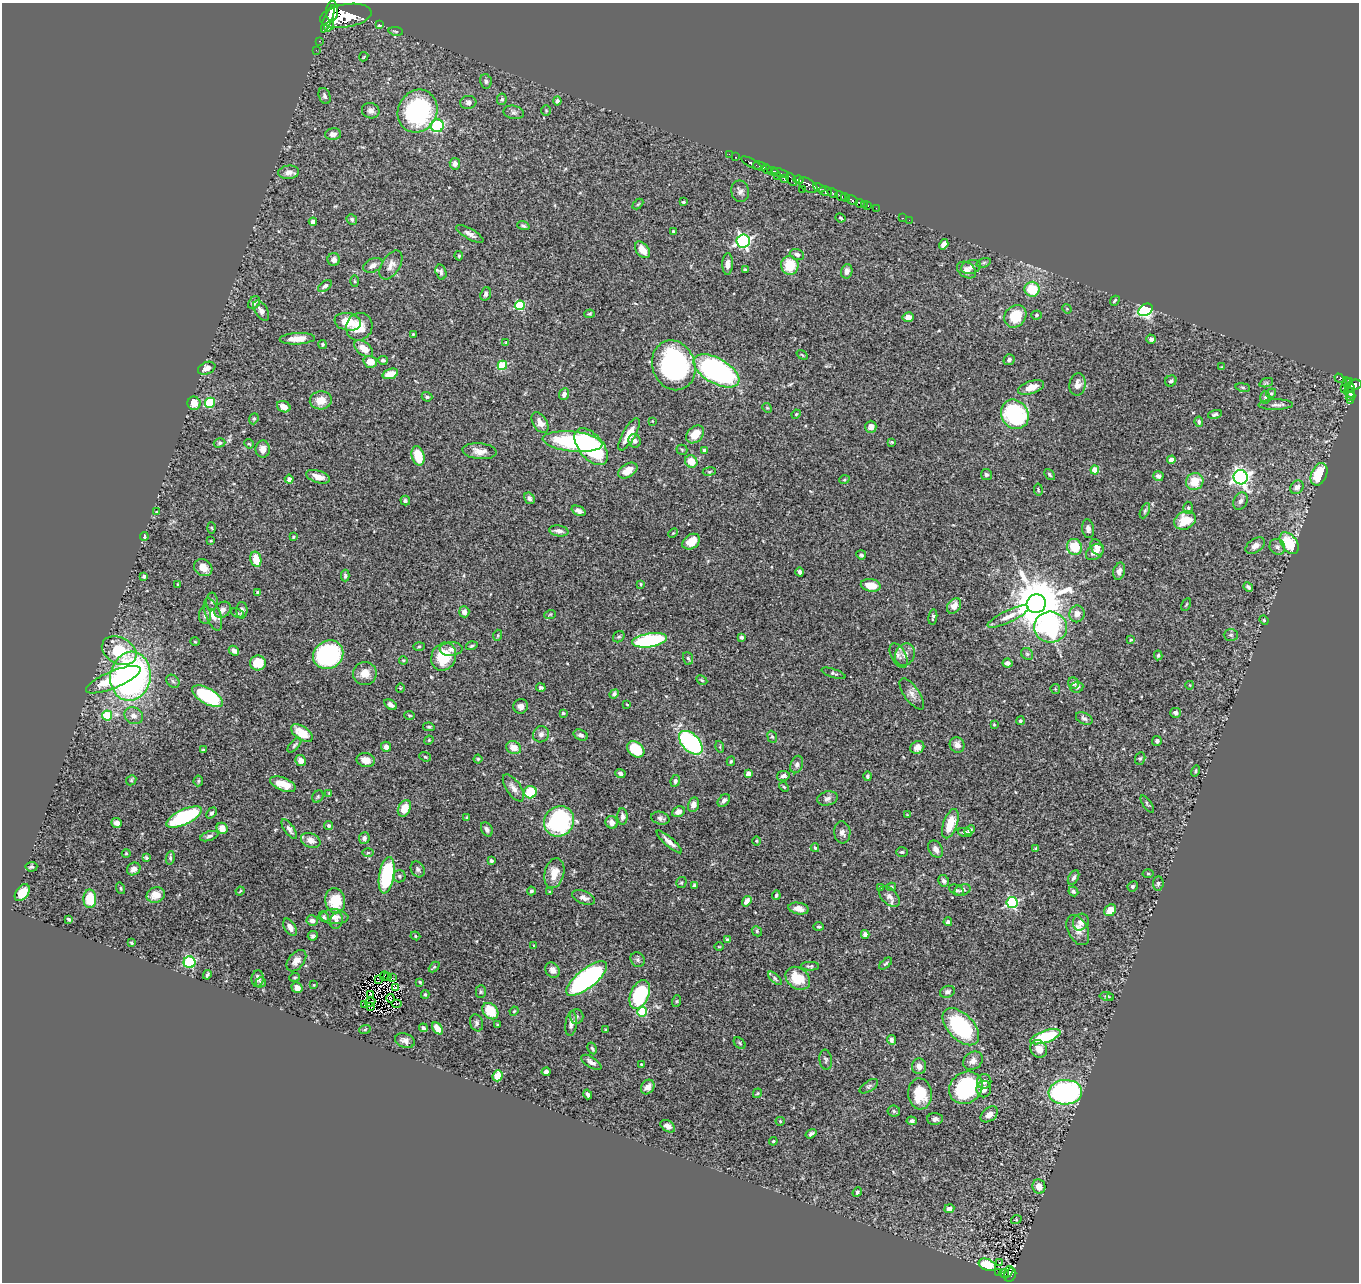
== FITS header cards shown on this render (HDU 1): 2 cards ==
NAXIS1  =                 1357
NAXIS2  =                 1280

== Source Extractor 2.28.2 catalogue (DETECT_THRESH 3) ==
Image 1357 x 1280 px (HDU 1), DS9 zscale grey, 1 PNG px = 1 image px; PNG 1361 x 1284 px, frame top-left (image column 1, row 1280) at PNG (2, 3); each listed source drawn as its Kron ellipse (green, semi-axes under 4 px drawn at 4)
Background 0.851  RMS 0.022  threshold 0.0658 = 3 sigma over >= 5 px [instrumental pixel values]
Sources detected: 477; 2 with non-positive FLUX_AUTO (blend fragments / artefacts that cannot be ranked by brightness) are neither listed nor drawn; the other 475 listed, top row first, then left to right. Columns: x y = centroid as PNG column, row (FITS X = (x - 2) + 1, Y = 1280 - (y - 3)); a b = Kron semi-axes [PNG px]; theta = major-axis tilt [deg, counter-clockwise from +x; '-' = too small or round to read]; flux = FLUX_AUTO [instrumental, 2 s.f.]
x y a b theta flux
332 11 10 6 87 2400
346 16 26 11 9 8700
328 19 15 4 69 2000
379 24 4 3 - 16
329 26 6 4 50 430
396 31 7 3 -8 1.9
319 41 2 2 - 7.6
316 50 2 2 - 6.2
364 57 5 3 - 1.3
486 81 7 6 - 4.1
325 96 8 5 -70 4.1
502 99 6 4 82 3.1
557 101 4 4 - 3.8
468 102 8 6 9 4.6
371 111 9 7 -20 6.1
418 111 22 19 63 180
546 111 5 4 - 1.8
514 112 10 6 -13 4.7
437 126 6 6 - 110
333 134 8 6 3 7.6
729 154 2 2 - 11
735 157 2 2 - 18
751 163 11 3 -27 150
455 164 6 5 - 5.5
760 166 7 3 -15 290
767 169 5 3 - 190
773 171 6 3 -22 760
289 172 10 6 4 8.3
780 173 9 4 -19 250
777 176 4 3 - 100
784 178 4 3 - 120
791 179 7 3 -58 230
799 180 5 3 - 65
808 185 10 6 -32 680
819 188 6 3 -24 640
802 189 2 2 - 11
740 191 11 8 -79 6.1
825 191 6 5 - 1000
833 193 6 3 -36 430
840 196 5 3 - 620
845 197 4 3 - 340
852 200 6 3 -28 150
683 202 3 3 - 1.6
860 203 4 3 - 130
638 204 6 3 44 1.6
865 204 3 2 - 19
868 205 3 2 - 38
876 208 2 2 - 12
840 218 5 3 - 1.4
903 218 2 2 - 7.3
352 219 5 5 - 3.4
909 220 2 2 - 8.6
313 222 4 4 - 5.7
523 226 6 4 -19 2.4
673 231 3 2 - 1.5
470 234 15 5 -30 7.4
743 241 7 6 - 290
944 244 5 4 - 8.4
642 250 9 6 -53 15
797 254 7 5 -20 4.7
459 256 5 4 - 2
334 260 6 6 - 5
984 263 7 4 19 2.7
728 264 11 5 89 6.7
373 265 10 6 27 8.8
391 265 16 9 58 10
790 265 9 8 - 39
971 267 10 6 16 7
745 269 4 3 - 1.4
967 270 10 7 -32 6.7
847 271 7 5 76 6.2
441 272 8 5 -74 3.3
355 281 5 3 - 1.6
325 286 8 4 38 3.7
1032 289 7 7 - 38
486 294 7 5 68 3.7
1115 301 5 3 - 2.1
254 303 7 5 49 3.5
520 305 5 5 - 86
1067 309 5 4 - 1.4
1146 310 8 5 34 320
261 311 11 6 -57 7.2
589 314 5 4 - 1.7
1036 315 5 4 - 2.4
1015 316 12 10 47 48
908 317 5 5 - 10
348 322 13 8 -10 32
359 327 14 13 - 26
413 334 3 3 - 1.3
297 339 17 5 3 20
1151 339 5 4 - 5
506 343 3 3 - 1.3
323 344 4 4 - 1.7
364 349 11 6 -37 18
802 355 6 3 -37 1.4
383 360 5 4 - 3.1
1009 360 6 5 - 4.3
370 362 7 6 - 20
502 365 5 4 - 68
674 365 25 21 -70 260
1222 367 4 3 - 1.1
207 368 9 6 23 8.7
716 371 25 12 -29 380
390 374 8 5 18 17
1339 378 5 4 - 120
1171 381 6 5 - 4.2
1350 381 4 3 - 150
1266 383 7 4 18 2.3
1347 383 5 3 - 140
1077 384 11 8 80 9.5
1355 385 7 5 8 530
1031 387 13 6 18 17
1243 387 7 3 -9 2
1350 388 4 3 - 220
1344 389 4 3 - 31
1350 392 6 5 - 300
1271 393 5 4 - 2
564 394 6 5 - 5.5
427 397 5 4 - 3.2
1265 397 6 5 - 2.4
1350 397 5 3 - 45
321 400 11 9 4 19
1350 401 3 2 - 19
194 403 7 6 - 16
210 403 5 5 - 89
1276 405 17 5 1 6.1
284 407 7 5 -25 13
767 408 5 4 - 1.6
796 414 4 4 - 1.5
1015 414 15 13 -58 160
1215 414 7 4 17 3
254 419 6 4 68 2.1
652 421 3 2 - 1
1199 422 5 3 - 2.5
540 423 11 7 -58 11
871 427 6 5 - 6.1
629 434 18 6 60 25
695 434 10 7 47 24
635 441 7 6 - 5
572 442 30 10 -6 170
892 442 3 2 - 1.4
219 443 6 4 17 2.3
249 444 5 4 - 1.8
591 447 21 12 -51 170
263 449 8 7 - 9.6
682 450 5 5 - 2.1
704 450 4 3 - 7
480 451 17 8 -5 13
418 456 10 6 -75 33
1171 460 4 4 - 7.6
691 461 6 6 - 20
1095 470 4 4 - 33
628 471 10 6 33 19
709 471 6 3 9 1.6
986 474 5 5 - 2.9
1049 474 6 4 -49 3
1319 474 12 7 66 56
1158 476 5 4 - 4
318 477 12 6 -17 12
1241 477 7 7 - 530
289 479 4 4 - 6.5
844 480 5 3 - 1.4
1195 481 9 8 - 30
1297 487 7 6 - 5.9
1038 490 6 3 -81 1.6
529 498 6 4 -58 3.5
405 501 5 5 - 2.5
1240 501 9 7 62 6.1
1188 508 6 5 - 2.4
579 511 7 4 -22 5.3
1145 511 8 4 65 2.6
156 512 3 2 - 0.83
1185 520 11 8 27 35
212 528 5 3 - 1.7
1088 529 9 6 -81 5.5
559 531 9 5 -10 7.5
673 533 5 3 - 1.4
144 537 4 3 - 2.7
293 537 4 3 - 1.6
211 541 4 3 - 1.3
691 542 9 7 35 19
1289 543 12 7 -53 60
1255 546 11 6 35 8.3
1074 547 8 7 - 35
1097 547 8 5 -60 7.5
1277 547 8 7 - 5.7
1095 552 10 7 37 9.1
861 555 5 4 - 3.4
256 559 8 5 -76 23
203 568 10 8 -36 14
1119 571 9 5 74 7
800 572 4 3 - 4.3
144 576 4 3 - 2.5
345 576 6 4 -89 2.3
177 584 3 2 - 0.97
641 584 3 3 - 1.3
871 585 10 6 -10 21
1248 587 5 4 - 4
258 592 3 3 - 2.1
212 601 9 5 90 3.6
1036 604 10 9 - 8800
1186 605 7 3 63 1.7
954 606 8 6 53 12
222 610 9 7 40 7.2
242 610 8 5 89 5.3
464 612 5 5 - 6.2
237 613 7 3 -23 1.9
213 614 17 7 -69 15
1077 614 8 7 - 9
205 615 9 6 -90 4.6
550 615 6 3 20 1.8
1008 616 22 6 25 15
933 617 8 3 81 2.7
1264 620 4 4 - 1.4
1050 627 16 15 - 190
498 635 5 3 - 1.4
1231 635 7 6 - 2.6
619 637 6 5 - 2.4
742 637 4 3 - 2.8
649 640 18 6 9 170
1131 640 4 3 - 1.7
195 642 4 3 - 1.3
472 646 6 3 18 2.1
419 647 6 4 2 1.9
451 649 11 7 4 7
119 651 18 13 -28 61
234 651 5 4 - 7
1027 654 6 5 - 2.6
328 655 16 13 31 200
905 655 11 9 63 9
1158 655 5 4 - 2.2
899 656 13 7 -62 6.7
444 657 14 12 66 48
688 658 6 5 - 3
403 660 4 3 - 1.3
258 663 8 7 - 34
1007 663 5 4 - 6.5
365 673 12 11 - 17
834 673 12 4 -18 3
130 676 25 20 80 500
113 680 29 8 23 49
702 680 6 4 -27 2
173 681 7 5 -45 3.1
1073 683 6 5 - 3.9
1190 685 4 3 - 0.99
1077 687 6 5 - 4.5
400 688 4 4 - 1.5
541 688 5 3 - 2.7
1055 689 5 4 - 1.6
614 694 5 4 - 3
912 694 18 7 -54 9.4
208 696 17 7 -30 130
627 704 4 2 - 1
390 705 7 4 -33 5.6
521 706 7 7 - 7.1
563 713 4 3 - 2.2
1176 713 5 5 - 4
107 715 5 5 - 59
409 715 5 3 - 1.3
134 716 9 8 - 8.7
1084 718 9 5 -27 4.5
1020 721 4 4 - 2.4
994 724 3 3 - 1.3
429 727 6 4 -12 2
302 733 12 6 -34 25
541 734 8 7 - 6.4
581 735 7 5 -26 4.3
772 737 6 4 -67 2
429 740 5 4 - 1.4
1157 741 5 5 - 3.1
691 743 14 8 -45 200
294 745 9 4 49 2.9
957 745 8 7 - 9.6
386 747 5 5 - 7.6
720 747 6 4 -73 1.7
917 747 7 6 - 8.1
514 748 7 6 - 15
636 749 9 7 -36 58
203 750 4 3 - 1.9
425 757 6 4 -22 2.1
1140 758 6 5 - 2.1
478 759 4 4 - 2
366 760 9 7 -11 10
301 761 5 5 - 11
731 761 5 3 - 1.7
797 765 9 6 72 4.9
1196 771 6 4 57 2.1
620 773 5 4 - 4.4
748 774 4 4 - 18
783 776 6 5 - 4.3
867 776 5 4 - 2.2
131 780 5 4 - 1.8
198 781 5 5 - 2.2
675 781 6 4 81 3.4
283 784 13 6 -21 27
784 787 5 3 - 1.8
513 788 15 7 -56 9.7
530 792 6 6 - 53
329 793 4 3 - 1
318 796 6 5 - 2.1
827 798 10 7 14 5.5
724 800 7 5 48 5.4
1147 804 10 4 -55 2.2
693 805 7 5 76 8.3
404 808 9 6 63 24
678 812 6 5 - 8.5
212 813 6 4 49 2.9
907 815 3 3 - 1.1
622 816 8 5 90 4.5
184 817 19 7 25 140
467 817 4 3 - 1.5
660 818 9 6 -16 5.1
559 821 16 14 47 170
612 822 6 6 - 8.9
117 823 5 4 - 6.3
950 824 15 7 71 34
329 826 4 4 - 2.7
222 828 6 5 - 14
289 829 11 5 -55 5.2
487 829 7 5 -61 4.3
969 830 6 4 45 3.7
842 832 11 8 -84 6.9
965 832 7 4 -12 3.1
209 836 9 4 18 3.6
364 838 6 5 - 5.4
311 840 10 7 -22 9.2
756 841 5 3 - 1.3
669 842 16 4 -41 9.7
815 848 4 3 - 2.2
936 849 9 6 -59 7.3
1036 849 4 4 - 2.1
902 852 6 4 1 2.2
126 853 4 4 - 1.4
368 853 6 4 1 1.8
146 858 4 4 - 2.4
170 858 6 4 82 2.8
491 861 3 3 - 3.3
31 867 6 5 - 2.8
134 869 7 6 - 8
418 869 8 6 -61 4
554 873 15 9 76 21
1148 873 5 3 - 1.5
387 875 18 7 80 120
399 876 6 6 - 3
1074 878 8 5 60 4.6
944 881 6 5 - 4.5
681 883 6 5 - 2.4
1158 883 7 5 83 3.4
694 886 4 4 - 3
1133 886 5 4 - 2.6
880 887 3 2 - 1.5
891 887 5 4 - 2.2
121 888 6 3 -71 1.8
956 890 7 5 -28 3.4
963 890 8 5 19 3.8
240 891 4 3 - 1.4
531 891 4 4 - 3
1073 891 5 4 - 2.6
550 892 3 3 - 2.1
22 893 9 6 53 25
156 895 9 7 21 20
776 895 5 3 - 2.7
889 896 12 7 -44 8.5
584 898 12 6 -19 8.2
90 899 9 6 -89 51
335 901 12 10 -80 44
747 901 6 4 54 7.3
1012 903 5 5 - 180
799 909 10 6 -10 11
1110 910 6 5 - 17
324 917 5 5 - 2.6
334 917 14 7 -3 11
69 919 4 3 - 2.4
312 921 6 5 - 7.8
336 921 8 6 75 4.3
948 922 4 3 - 3.1
1081 922 9 7 56 8.7
290 927 9 5 -59 9.5
819 927 5 4 - 2.1
1078 930 16 10 -63 14
757 931 5 4 - 2.2
865 934 4 4 - 5.3
313 936 5 4 - 2.9
415 936 5 4 - 1.8
727 940 4 3 - 1.7
131 943 4 4 - 2.2
534 946 3 3 - 1.2
719 947 5 3 - 1.2
638 960 8 6 -48 3.6
296 961 12 7 50 9.9
189 962 6 6 - 120
886 964 7 4 40 2.5
810 966 9 4 -1 3.3
434 967 6 4 44 2.1
553 970 8 6 -51 7.6
207 975 5 3 - 2.6
384 976 5 2 - 1.6
295 977 5 3 - 1.5
388 977 4 2 - 0.86
392 978 2 2 - 0.53
775 978 9 4 -43 2.7
798 978 13 10 -37 36
258 979 8 6 83 7.6
378 979 2 2 - 0.73
587 979 25 9 38 400
261 982 5 5 - 2.5
420 982 4 3 - 1.8
314 985 3 3 - 1.1
395 987 4 2 - 0.68
297 988 6 5 - 7.5
481 992 6 5 - 2.3
947 992 8 5 21 4.9
425 994 4 3 - 2.4
370 995 3 2 - 0.24
640 995 15 9 67 120
1106 996 7 4 -5 3.2
390 998 4 2 - 0.95
1111 998 3 3 - 1.3
677 1001 6 4 71 1.8
370 1002 5 2 - 1.9
397 1003 5 2 - 1.1
364 1004 2 2 - 1.7
370 1007 3 2 - 0.82
490 1011 9 7 -47 36
514 1011 5 3 - 1.3
642 1012 5 4 - 61
577 1016 7 7 - 3.6
477 1023 8 6 -71 3.6
571 1024 12 5 83 6.9
498 1025 3 3 - 1.5
961 1027 22 13 -46 150
423 1028 4 3 - 3.5
438 1028 7 4 -50 15
365 1029 6 3 20 1.8
606 1030 3 3 - 1.8
1045 1037 16 6 18 91
891 1040 5 4 - 4.1
405 1041 10 7 -21 7.2
740 1043 7 4 -42 2.4
592 1048 6 4 -62 2.2
1039 1049 9 8 - 13
826 1060 10 6 -83 3.6
973 1061 10 8 37 9.6
591 1062 11 5 -32 7.2
641 1064 4 3 - 1.5
919 1066 8 7 - 9.5
546 1072 4 4 - 3.7
498 1076 6 5 - 21
984 1081 7 7 - 6.9
869 1086 10 5 33 3.3
648 1087 8 6 53 10
966 1088 18 15 37 140
984 1089 8 7 - 10
1065 1092 17 12 3 290
757 1093 5 3 - 1.6
588 1094 5 3 - 4.3
920 1094 15 12 -86 38
894 1111 6 5 - 2.9
989 1114 10 6 39 10
935 1119 7 6 - 4.4
780 1121 4 4 - 1.6
912 1121 5 4 - 2.7
668 1126 8 5 -34 8.7
811 1134 6 4 34 3.5
773 1141 4 4 - 1.7
1039 1187 7 6 - 13
857 1192 5 4 - 2.3
949 1209 5 4 - 9.2
1016 1220 5 3 - 1.2
1000 1262 3 3 - 3.7
987 1265 9 5 -23 43
999 1272 3 3 - 3.6
1009 1272 6 4 59 13
1004 1274 5 3 - 58
1010 1275 7 5 56 92
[2 non-positive-flux detections neither listed nor drawn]